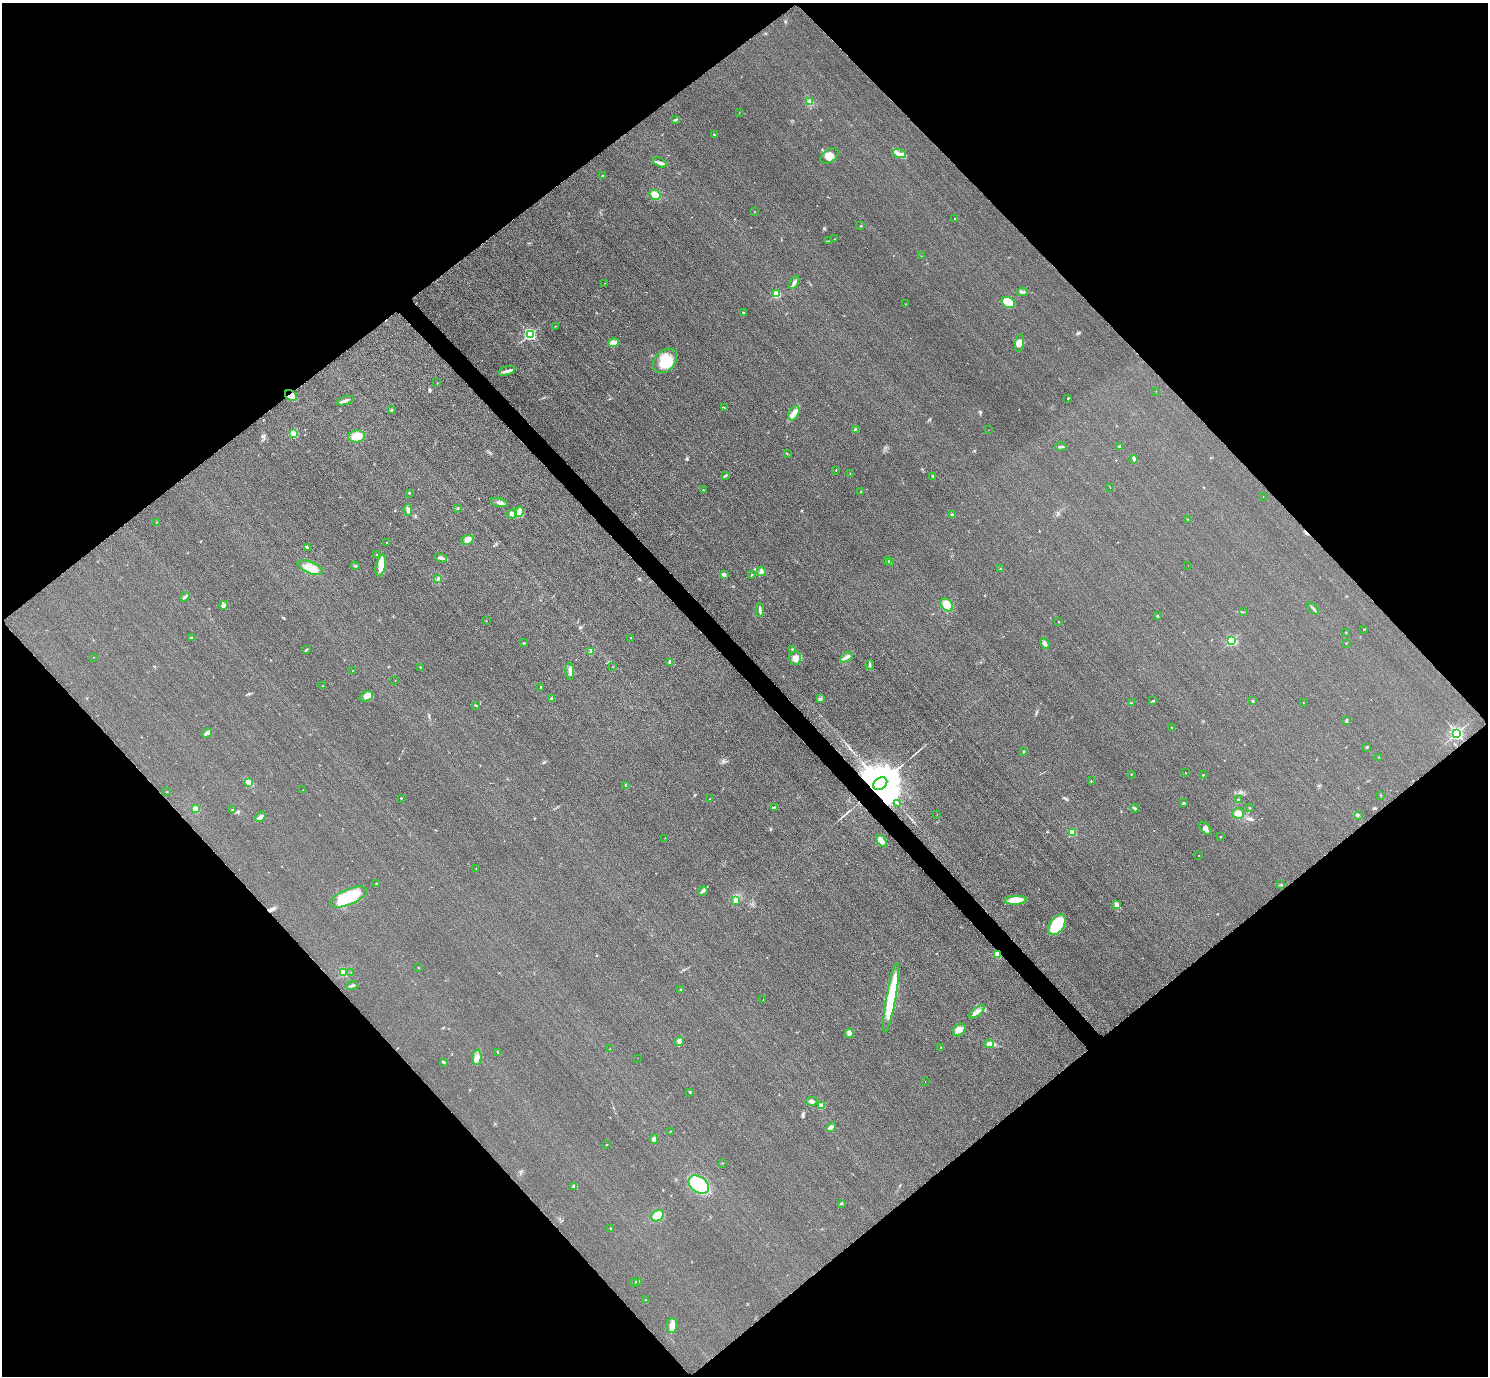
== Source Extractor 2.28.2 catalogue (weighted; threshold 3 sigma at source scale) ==
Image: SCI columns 32-5975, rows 184-5677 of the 6005 x 6003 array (HDU 1 of 3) = the unmasked area's bounding box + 8 px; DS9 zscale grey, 4 x 4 block average (1 PNG px = mean of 4 x 4 image px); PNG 1490 x 1378 px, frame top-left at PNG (2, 3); each listed source drawn as its Kron ellipse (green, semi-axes under 4 px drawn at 4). Shown black and unused: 51% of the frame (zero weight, under 3 of 4 exposures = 3% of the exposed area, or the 3 px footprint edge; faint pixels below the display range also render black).
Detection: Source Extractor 2.28.2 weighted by HDU 2 'WHT'. Background 0.0513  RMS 0.016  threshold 0.0718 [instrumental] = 3 sigma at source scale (4.5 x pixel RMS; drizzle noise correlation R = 1.50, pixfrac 1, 0.05/0.05 arcsec/px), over >= 5 px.
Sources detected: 212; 1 inside a brighter object's white glare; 1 cosmic-ray / hot-pixel residue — neither listed nor drawn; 4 coinciding with a brighter row at this scale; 6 inside a brighter listed object's ellipse — not listed separately; the other 200 listed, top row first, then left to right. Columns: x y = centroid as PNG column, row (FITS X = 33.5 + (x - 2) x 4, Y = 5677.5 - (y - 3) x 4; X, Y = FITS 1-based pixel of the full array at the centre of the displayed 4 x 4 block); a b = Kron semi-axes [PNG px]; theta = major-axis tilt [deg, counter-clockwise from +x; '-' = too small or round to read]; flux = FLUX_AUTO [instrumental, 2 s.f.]
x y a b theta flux
810 102 2 2 - 6.8
739 113 2 2 - 2.1
675 120 4 2 - 10
714 135 3 2 - 7.6
899 154 7 3 -18 44
829 156 10 6 36 84
660 162 7 3 -25 29
603 176 2 2 - 57
655 195 6 4 -32 110
754 212 2 2 - 2.4
954 219 2 2 - 4.5
861 226 2 2 - 4.7
834 239 2 2 - 4.3
829 241 2 2 - 4.2
921 256 2 2 - 4
794 282 7 3 60 27
605 283 2 2 - 1.7
1022 292 5 2 - 17
776 294 2 2 - 530
1008 303 7 5 -28 240
906 304 2 2 - 2.7
743 313 3 2 - 4.2
555 326 2 2 - 5.5
530 334 2 2 - 1600
614 343 5 4 - 37
1020 343 9 4 79 49
665 361 14 10 48 180
507 371 9 3 17 38
437 383 2 2 - 3.5
1156 391 2 2 - 1.8
291 395 6 4 -33 51
1068 398 2 2 - 5.8
345 401 9 3 17 32
724 408 2 2 - 3.1
391 410 2 2 - 25
794 413 8 5 62 53
855 429 3 2 - 8.9
988 430 2 2 - 1.6
293 434 4 2 - 13
357 436 8 6 7 130
1119 446 2 2 - 9.2
1061 447 5 2 - 13
787 453 2 2 - 4
1134 459 4 2 - 14
836 470 2 2 - 3.3
850 473 2 2 - 2.4
725 475 4 2 - 9.8
933 476 2 2 - 5.8
1110 487 2 2 - 1.9
703 490 2 2 - 7.4
861 492 3 2 - 6.2
409 493 2 2 - 6.7
1263 497 2 2 - 2
499 502 9 3 -16 31
458 508 2 2 - 28
408 510 6 3 -85 33
519 512 5 4 - 56
512 514 5 2 - 16
952 514 3 2 - 12
1188 519 2 2 - 3.6
156 522 2 2 - 3.2
467 540 6 4 23 45
386 543 2 2 - 7.4
307 547 4 2 - 11
377 555 2 2 - 6.6
441 558 6 2 -17 21
888 561 3 3 - 14
890 563 3 2 - 19
381 565 11 4 77 77
355 566 4 2 - 9.3
1188 566 2 2 - 1.2
310 568 13 5 -21 99
1000 568 2 2 - 3.2
761 571 5 4 - 27
724 575 4 3 - 16
752 575 2 2 - 5.2
438 579 4 3 - 20
185 597 5 2 - 22
224 605 4 3 - 24
947 605 7 5 -49 110
1313 609 7 2 -47 16
760 610 7 2 -90 19
1243 612 2 2 - 4.5
1157 616 2 2 - 11
486 621 2 2 - 2.2
1058 622 2 2 - 2.4
1364 629 2 2 - 4.3
1346 633 2 2 - 3
192 638 2 2 - 5.8
631 638 2 2 - 3.2
1232 640 2 2 - 1200
524 643 2 2 - 6
1346 643 3 2 - 3.6
1045 644 6 3 -62 25
793 649 3 2 - 9.7
306 650 2 2 - 8
591 651 3 2 - 8.9
93 657 2 2 - 2.9
846 657 7 3 36 34
795 658 7 6 - 61
669 662 2 2 - 36
870 665 5 2 - 14
420 667 3 2 - 4.4
612 667 2 2 - 1.5
352 671 2 2 - 2.9
570 671 9 3 -85 36
395 681 2 2 - 2.1
323 686 2 2 - 6.7
541 687 3 2 - 6
366 696 7 5 21 46
551 698 2 2 - 43
820 698 3 2 - 9.3
1153 701 4 2 - 9.5
1253 701 2 2 - 7.1
1303 702 2 2 - 2.2
1131 703 2 2 - 4.9
476 705 3 2 - 6.1
1346 721 3 2 - 9.8
1172 728 2 2 - 4.2
207 733 5 2 - 45
1457 733 2 2 - 2400
1367 747 3 2 - 8.8
1023 751 2 2 - 6.2
1378 757 2 2 - 3.7
1185 773 2 2 - 2.7
1131 774 2 2 - 3.4
1203 775 2 2 - 5
1091 781 2 2 - 7.1
249 782 4 3 - 21
880 784 7 5 35 84000
626 785 3 2 - 6.3
303 790 2 2 - 2.8
167 792 2 2 - 3.5
1380 795 2 2 - 2.6
401 798 2 2 - 7.1
710 799 2 2 - 2.8
1238 800 3 2 - 9
897 803 2 2 - 4.9
1184 803 2 2 - 5.5
774 808 3 2 - 21
1135 808 4 2 - 15
1250 808 2 2 - 3.9
196 809 4 3 - 33
232 810 2 2 - 7.6
1238 813 6 5 - 60
937 815 2 2 - 1.8
1358 815 2 2 - 3.5
261 817 6 4 46 29
1205 828 8 4 -48 40
1073 832 2 2 - 370
1221 836 2 2 - 2.1
665 838 2 2 - 2.4
882 841 7 4 -53 51
1199 855 2 2 - 4.3
476 868 2 2 - 2.4
376 884 2 2 - 5.9
1281 885 2 2 - 4
703 891 5 3 - 22
349 897 19 7 23 460
736 900 3 3 - 35
1016 900 11 4 4 200
1117 905 4 4 - 22
1057 925 11 7 54 470
997 954 4 4 - 49
418 968 3 2 - 4.4
344 972 2 2 - 690
351 972 2 2 - 3.5
352 986 6 2 21 16
680 990 2 2 - 7.6
891 998 35 5 80 560
763 999 2 2 - 4.4
977 1012 9 3 36 45
959 1030 7 5 43 49
849 1033 4 3 - 38
679 1041 5 3 - 20
989 1044 4 3 - 69
941 1048 2 2 - 5.1
610 1049 2 2 - 3.8
498 1053 2 2 - 7.6
477 1057 7 4 87 47
638 1058 2 2 - 1.7
444 1062 3 2 - 8.8
925 1082 2 2 - 1.5
690 1092 2 2 - 7.3
812 1101 6 3 0 28
821 1106 2 2 - 270
831 1127 5 3 - 35
670 1131 2 2 - 3.2
654 1139 5 4 - 21
606 1144 2 2 - 3.1
722 1163 2 2 - 2.6
699 1185 11 7 -36 470
573 1186 2 2 - 5.7
841 1203 2 2 - 5.9
657 1216 6 5 - 100
611 1228 3 2 - 6.9
638 1281 4 2 - 15
634 1283 4 2 - 11
646 1300 2 2 - 4.4
672 1326 7 5 89 57
Overlapping masked pixels (flux is a lower limit): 3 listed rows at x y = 291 395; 880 784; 997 954
Diffuse or blended objects may show on this block-average render without a row.